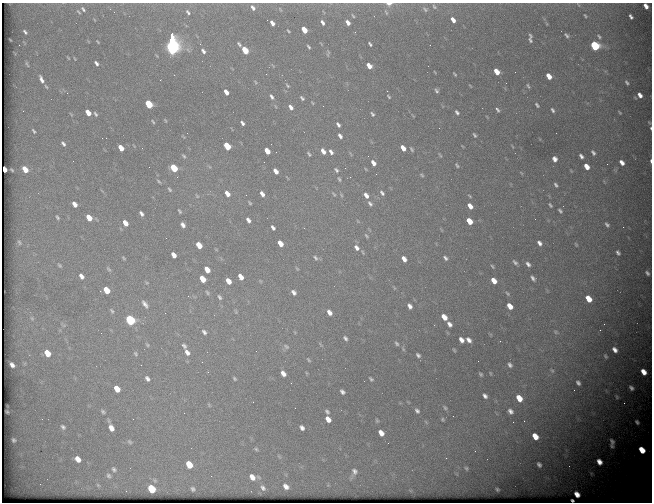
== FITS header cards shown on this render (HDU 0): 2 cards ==
NAXIS1  =                  650 / Width of table row in bytes
NAXIS2  =                  500 / Number of rows in table

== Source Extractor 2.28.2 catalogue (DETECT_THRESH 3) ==
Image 650 x 500 px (HDU 0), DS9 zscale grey, 1 PNG px = 1 image px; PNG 654 x 504 px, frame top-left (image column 1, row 500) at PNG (2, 3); no overlay
Background 2280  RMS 8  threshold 24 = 3 sigma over >= 5 px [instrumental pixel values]
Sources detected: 266; all 266 listed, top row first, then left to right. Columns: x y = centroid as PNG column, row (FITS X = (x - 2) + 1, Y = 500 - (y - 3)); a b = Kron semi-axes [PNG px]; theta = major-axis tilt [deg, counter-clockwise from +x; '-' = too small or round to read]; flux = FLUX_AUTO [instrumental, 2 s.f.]
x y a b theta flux
389 3 4 2 - 4900
578 5 7 2 -45 530
646 6 6 4 -55 2900
434 7 9 5 -52 1100
253 8 7 5 -59 1900
83 9 7 4 -55 1200
280 9 8 3 -57 630
425 9 9 6 -46 1500
79 12 6 3 -45 640
188 12 7 4 -52 1100
386 12 9 4 -64 840
353 16 6 3 -54 620
585 16 5 3 - 640
631 16 5 3 - 1200
453 20 6 4 -56 3100
322 22 6 3 -60 1600
348 22 6 4 -52 2700
272 23 5 4 - 2400
547 24 6 3 -71 510
304 30 6 4 -55 12000
288 31 4 2 - 590
25 32 5 3 - 950
567 35 8 4 -50 1200
599 36 7 4 -47 930
530 38 9 3 -88 1700
98 42 4 2 - 470
172 44 17 7 -87 150000
239 44 6 3 -51 990
370 44 5 3 - 870
430 45 2 2 - 370
595 46 7 5 -47 40000
309 47 5 2 - 770
245 50 6 4 -55 12000
203 51 6 4 -49 1500
328 53 8 3 73 690
68 58 5 2 - 470
75 59 3 2 - 370
96 63 5 3 - 1400
27 64 8 2 -60 610
369 66 6 4 -50 4900
497 72 6 4 -54 6500
266 74 3 2 - 520
455 74 5 2 - 640
549 76 6 4 -52 5600
41 79 10 4 -63 2400
160 80 2 2 - 470
255 82 6 3 -54 590
627 82 5 3 - 910
287 86 6 4 -52 700
470 86 6 2 -45 430
528 86 7 3 -57 770
437 91 6 4 -66 1200
226 92 6 4 -55 3800
640 95 5 4 - 2400
271 97 7 4 -60 1500
389 97 4 3 - 610
302 98 6 3 -47 990
149 104 6 4 -54 26000
537 105 5 3 - 900
323 106 2 2 - 270
291 107 7 4 -53 2100
497 109 6 4 -55 1200
553 110 5 3 - 1100
457 112 7 5 -55 1300
620 112 4 2 - 520
88 113 6 4 -53 6000
71 114 6 3 -46 460
95 114 5 3 - 910
372 114 5 3 - 890
165 120 6 3 -59 530
153 121 6 3 -55 610
242 123 5 3 - 1300
338 125 5 3 - 1300
651 128 5 2 - 570
34 131 5 3 - 760
474 135 7 4 -57 960
340 136 5 3 - 1600
183 137 8 3 -44 490
63 143 5 3 - 1300
227 146 6 4 -53 19000
512 146 5 3 - 450
121 148 6 4 -53 6500
142 148 2 2 - 1200
403 148 6 4 -52 4600
411 149 7 4 -58 910
267 151 6 4 -54 6300
323 151 6 4 -57 2900
331 152 6 4 -56 1700
593 153 6 4 -58 1300
309 154 5 3 - 770
440 155 8 3 -58 820
184 156 6 4 -56 810
581 156 5 3 - 1600
555 159 5 4 - 2300
73 161 3 2 - 410
651 161 4 2 - 1100
622 162 6 4 -49 2500
373 163 6 4 -55 3000
607 164 3 2 - 450
457 165 7 4 -48 910
587 167 6 4 -54 4900
174 168 6 4 -51 21000
5 169 5 3 - 2300
25 169 6 4 -53 7600
12 170 4 2 - 500
336 170 6 4 -52 1000
276 171 6 4 -53 3200
571 171 5 3 - 470
521 173 7 3 -45 480
422 175 6 4 -29 820
339 179 6 4 -72 780
159 181 6 3 -48 690
556 185 6 3 -52 1100
170 189 6 4 -51 870
382 193 7 4 -53 1400
227 194 7 4 -53 3500
262 194 6 4 -59 2200
334 194 7 3 -37 660
246 195 2 2 - 330
341 195 6 3 -71 640
366 195 7 5 -54 2600
197 196 7 4 -54 730
470 196 6 4 -37 580
250 203 5 3 - 630
75 204 6 4 -55 3300
370 204 7 5 -53 1300
550 205 6 4 -54 850
470 206 6 4 -51 3700
179 211 5 3 - 740
560 211 6 4 -51 1100
141 214 5 3 - 1500
57 217 5 3 - 780
89 218 6 4 -54 7100
535 219 2 2 - 220
248 220 5 4 - 1900
469 221 6 4 -50 8200
125 223 6 4 -53 4700
183 225 5 4 - 2000
607 225 7 5 -49 1300
623 227 2 2 - 540
273 228 5 3 - 1400
366 236 6 4 -46 750
19 242 7 4 -60 850
280 243 6 4 -53 5400
539 243 7 5 -53 2100
576 244 6 4 -63 680
199 245 6 4 -54 7500
357 248 8 6 -52 2300
618 253 5 3 - 1200
174 255 6 4 -57 3300
124 258 5 3 - 620
315 258 7 4 -56 980
445 258 6 4 -51 1300
404 259 6 4 -54 3000
515 262 7 4 -43 1300
528 264 7 5 -46 1800
60 265 6 4 -42 780
492 266 5 3 - 670
109 269 8 5 -51 980
207 270 6 4 -53 5600
647 273 5 3 - 980
81 276 7 4 -55 2300
241 277 6 4 -57 4000
533 278 8 5 -54 1600
202 279 6 4 -52 8600
228 281 6 4 -55 4500
494 281 6 4 -50 5000
147 283 6 4 -18 540
106 290 6 4 -51 8600
294 292 6 4 -51 1700
207 293 7 4 -54 800
507 293 8 4 -46 820
219 297 6 4 -57 1100
588 299 7 5 -51 8100
145 304 11 5 -54 2300
410 306 6 4 -56 2100
510 306 6 4 -50 5200
112 311 8 5 -59 1000
236 312 6 4 -72 570
329 312 6 4 -55 2700
444 317 6 4 -50 5600
32 318 5 5 - 650
130 320 7 5 -48 42000
449 324 6 4 -55 2100
604 324 3 2 - 590
600 330 3 2 - 520
204 332 6 4 -47 1400
556 332 7 5 -37 850
345 338 5 3 - 1200
461 340 6 4 -55 2700
469 340 7 5 -48 2300
397 343 6 5 - 1000
147 345 5 4 - 680
184 346 7 5 -43 1300
286 347 7 5 -48 980
403 349 6 4 -47 740
454 350 5 3 - 620
615 350 6 4 -49 2500
187 352 8 5 -59 2400
47 353 6 5 - 7100
135 354 7 5 -49 940
418 355 5 3 - 1200
605 356 5 4 - 810
308 360 6 3 -50 620
478 361 2 2 - 540
12 365 5 4 - 1900
141 365 2 2 - 270
510 365 5 4 - 1300
552 371 5 4 - 620
644 372 6 4 -51 4200
283 373 6 4 -54 2700
490 373 5 3 - 510
481 374 6 4 -58 830
234 378 4 3 - 660
147 379 7 5 -55 1700
371 379 5 3 - 940
578 383 5 4 - 1400
631 388 5 3 - 1200
117 389 6 4 -53 6600
342 392 6 4 -45 1600
485 396 7 4 -47 1800
617 397 4 4 - 520
519 398 6 5 - 7100
253 402 2 2 - 290
445 408 7 5 -48 1000
417 411 7 5 -49 1500
510 411 7 5 -50 2000
7 412 3 2 - 410
103 412 6 4 -41 910
327 412 7 5 -50 1200
184 413 2 2 - 300
42 419 3 2 - 450
328 419 6 4 -51 4000
443 419 5 5 - 780
377 421 6 4 -74 740
513 422 2 2 - 640
637 422 4 3 - 990
63 427 7 4 -45 1200
111 428 7 5 -63 3400
302 428 6 4 -51 1800
381 433 6 5 - 3900
535 436 6 5 - 6100
13 440 4 3 - 770
612 441 7 4 -74 1400
129 442 6 4 -41 860
612 446 4 2 - 690
256 449 5 4 - 710
642 450 6 5 - 8100
475 451 2 2 - 410
78 459 6 4 -44 3600
599 462 6 4 -54 3800
189 464 6 5 - 9200
539 465 5 4 - 1400
466 468 5 3 - 700
114 469 6 5 - 1100
354 472 12 8 70 2700
108 476 6 5 - 1100
211 476 2 2 - 300
252 477 7 6 - 3500
286 486 7 5 -43 2600
263 488 7 5 -58 1600
152 489 6 5 - 20000
193 489 4 4 - 1000
497 489 3 2 - 620
577 494 6 5 - 4400
572 500 3 3 - 860
At the frame edge (FLAGS 8, measured only in part): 5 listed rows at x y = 389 3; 646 6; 651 128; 651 161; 572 500